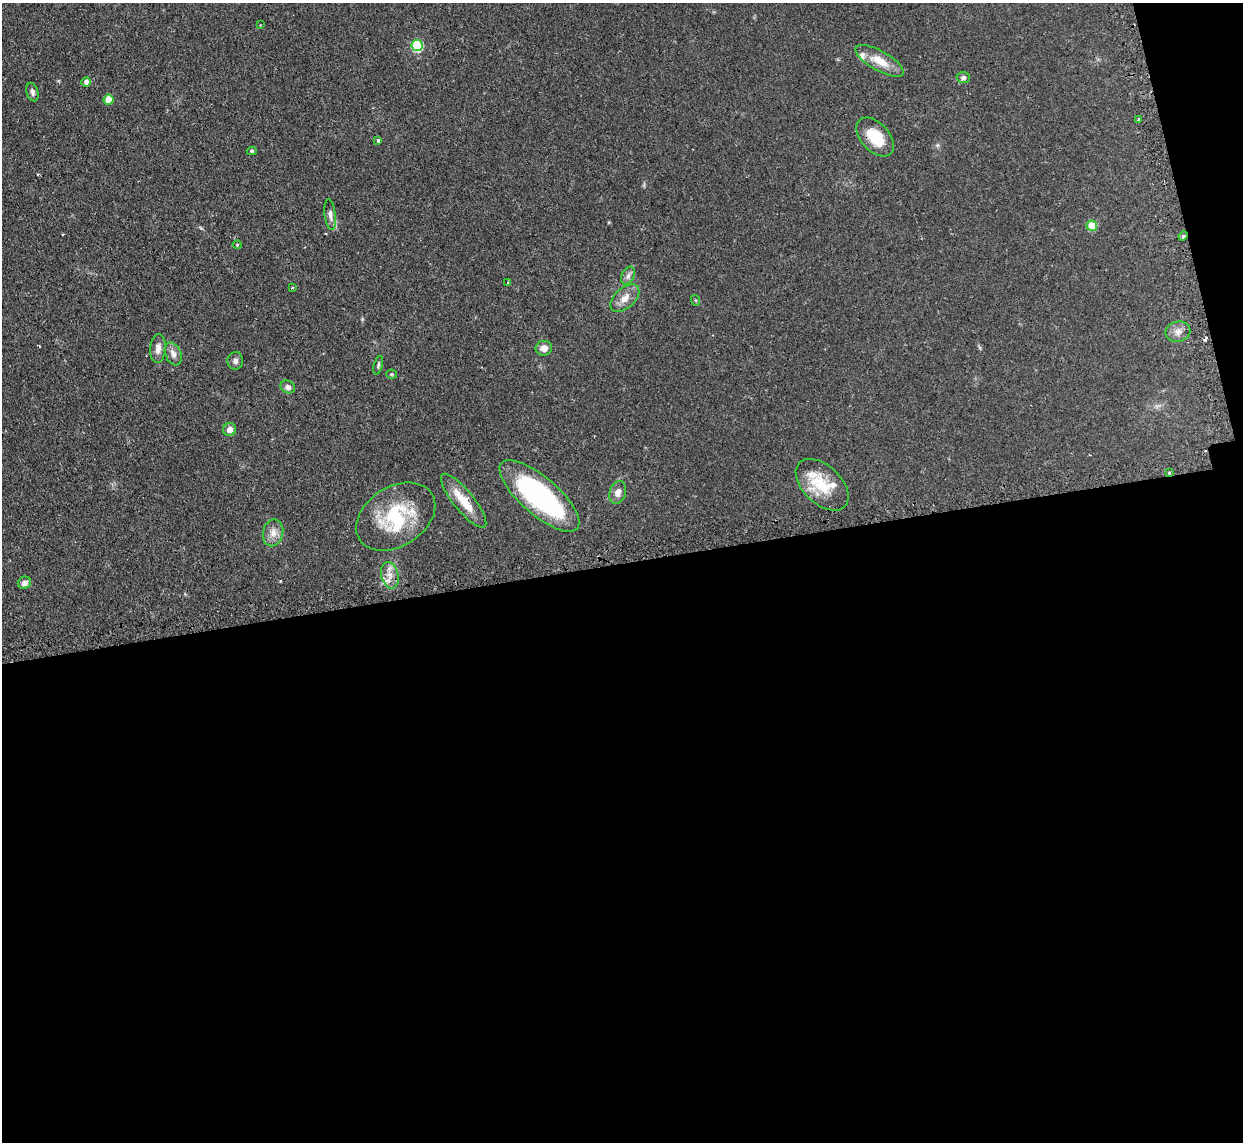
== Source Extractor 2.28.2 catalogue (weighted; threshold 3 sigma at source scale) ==
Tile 16 of 4 x 4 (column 4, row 4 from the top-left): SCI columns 3756-4996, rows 162-1301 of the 5029 x 5001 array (HDU 1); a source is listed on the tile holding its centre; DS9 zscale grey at full resolution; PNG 1245 x 1144 px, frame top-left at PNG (2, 3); each listed source drawn as its Kron ellipse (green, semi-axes under 4 px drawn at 4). Shown black and unused: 53% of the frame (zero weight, under 2 of 3 exposures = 4% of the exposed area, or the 3 px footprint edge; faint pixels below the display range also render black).
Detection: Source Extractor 2.28.2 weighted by HDU 2 'WHT'; one run over the whole footprint, this tile lists its part. Background 0.095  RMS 0.0059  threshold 0.0263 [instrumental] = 3 sigma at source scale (4.5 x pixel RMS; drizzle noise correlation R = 1.50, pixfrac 1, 0.05/0.05 arcsec/px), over >= 5 px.
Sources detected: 46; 4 cosmic-ray / hot-pixel residue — neither listed nor drawn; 4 inside a brighter listed object's ellipse — not listed separately; the other 38 listed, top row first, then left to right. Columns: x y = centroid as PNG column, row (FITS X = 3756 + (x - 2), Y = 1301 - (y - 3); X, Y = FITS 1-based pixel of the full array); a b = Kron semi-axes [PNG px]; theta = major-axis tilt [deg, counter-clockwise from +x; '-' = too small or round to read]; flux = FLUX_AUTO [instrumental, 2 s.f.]
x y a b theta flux
260 25 3 2 - 0.35
417 45 6 5 - 44
880 61 27 10 -29 10
963 78 7 5 2 1.2
86 82 5 4 - 2.1
32 92 9 5 -73 1.8
109 100 5 5 - 9.1
1139 119 4 2 - 0.56
875 137 23 14 -47 16
378 141 4 4 - 1.2
252 151 5 4 - 0.78
330 215 15 5 -83 2.7
1092 226 5 5 - 14
1183 236 5 4 - 1.1
237 245 4 4 - 0.62
628 276 9 6 64 2.1
507 282 3 2 - 0.44
292 288 4 3 - 0.55
625 298 17 10 42 5.8
695 300 5 3 - 0.63
1178 332 12 10 14 4
544 348 8 7 - 4.1
158 349 14 7 85 4
173 354 12 7 -68 3.5
235 361 8 8 - 2
378 365 9 4 74 1.1
392 374 5 4 - 0.81
288 387 7 6 - 2.1
230 429 6 6 - 3.2
1169 473 3 3 - 0.75
822 485 31 19 -44 20
618 492 12 8 74 4.1
539 496 50 18 -41 96
464 501 34 10 -51 14
396 517 43 30 33 39
273 533 13 10 77 4.7
390 575 13 8 -76 5
24 583 7 6 - 2.9
Overlapping masked pixels (flux is a lower limit): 1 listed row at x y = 1169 473